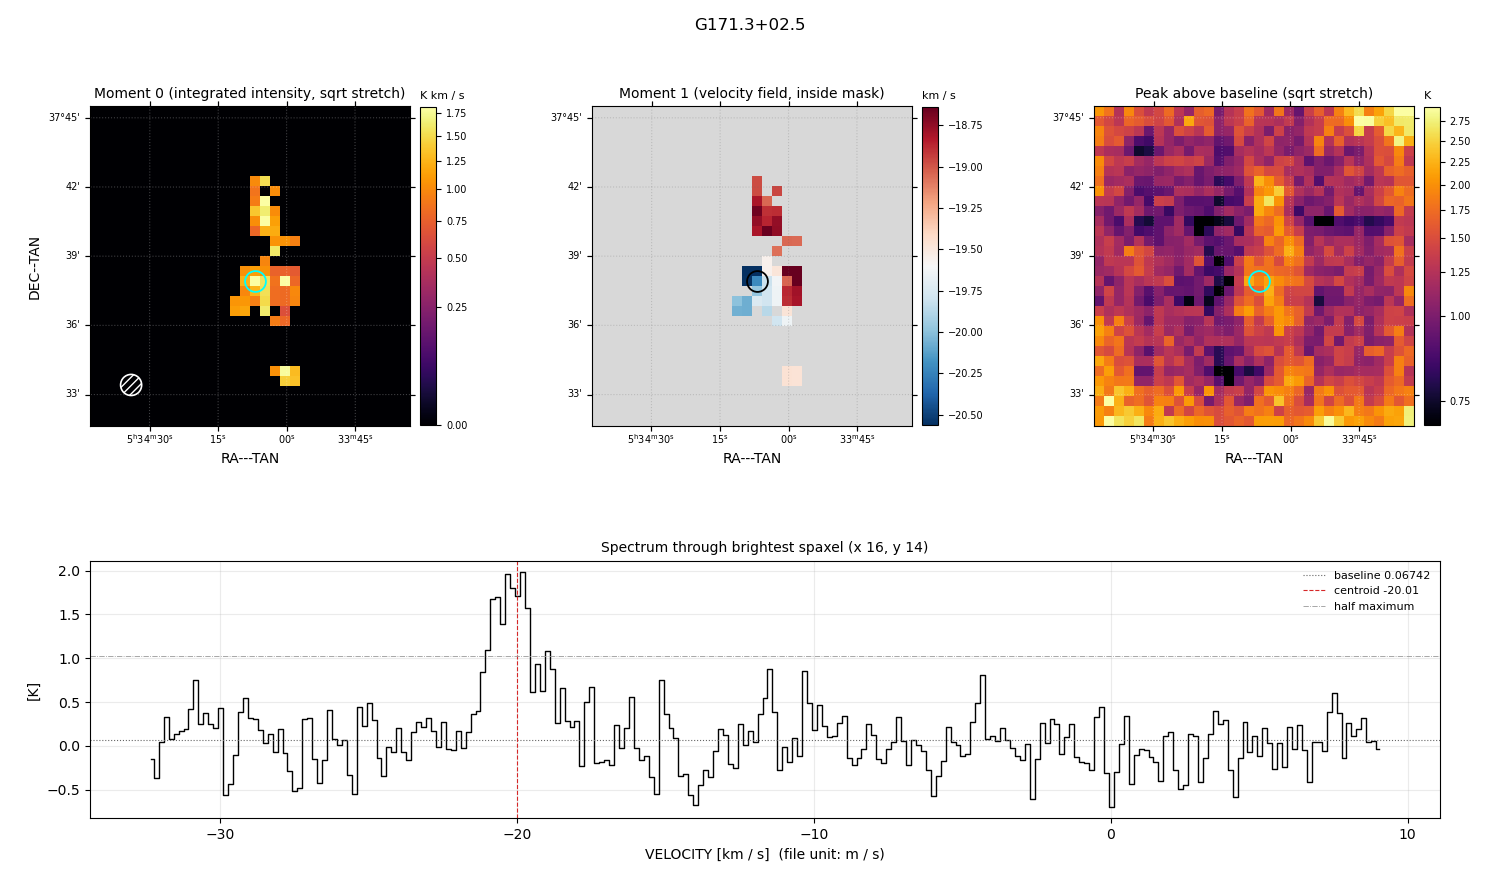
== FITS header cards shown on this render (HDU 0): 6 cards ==
OBJECT  = 'G171.3+02.5'
BUNIT   = 'K       '
CTYPE1  = 'RA---TAN'
CTYPE2  = 'DEC--TAN'
CTYPE3  = 'VELOCITY'
CUNIT3  = 'm/s     '

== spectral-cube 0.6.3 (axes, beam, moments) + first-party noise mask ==
SpectralCube HDU 0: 249 channels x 32 x 32 spaxels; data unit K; figure title: G171.3+02.5
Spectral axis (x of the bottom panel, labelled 'VELOCITY [km / s]  (file unit: m / s)'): -32.3 .. 9.0 km / s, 249 channels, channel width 0.167 km / s
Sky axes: RA---TAN/DEC--TAN; field 13.9' x 13.9' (26 arcsec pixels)
Beam (drawn as the hatched ellipse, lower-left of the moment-0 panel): BMAJ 54.8 arcsec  BMIN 54.8 arcsec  BPA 0 deg
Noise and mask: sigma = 0.41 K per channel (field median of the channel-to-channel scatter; includes a channel-correlation factor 1.3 measured on the 921 emission-free spaxels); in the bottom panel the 245 channels outside the line scatter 0.31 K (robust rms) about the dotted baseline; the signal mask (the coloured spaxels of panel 2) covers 5% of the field
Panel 1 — Moment 0 (line voxels x channel width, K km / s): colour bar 0 .. 1.82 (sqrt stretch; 0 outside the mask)
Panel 2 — Moment 1 (intensity-weighted velocity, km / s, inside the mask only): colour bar -20.56 .. -18.64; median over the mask -19.46
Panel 3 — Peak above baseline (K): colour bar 0.737 .. 2.95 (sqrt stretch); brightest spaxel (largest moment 0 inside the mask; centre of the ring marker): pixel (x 16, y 14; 0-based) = FK5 05h34m05s +37d38m00s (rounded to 5 s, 30 arcsec steps: no finer than the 26 arcsec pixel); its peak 1.92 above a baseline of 0.06742
Panel 4 — spectrum at that spaxel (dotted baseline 0.06742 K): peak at -19.8 km / s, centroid -20.01 km / s (red dashed line; intensity-weighted over the run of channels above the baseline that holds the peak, -21.7 .. -17.9 km / s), W50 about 2.2 km / s across both peaks of a double-peaked profile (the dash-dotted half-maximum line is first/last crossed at -21.1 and -18.9 km / s, edge to edge); detected line -20.4 .. -19.7 km / s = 4 of 249 channels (2%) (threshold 4 sigma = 1.6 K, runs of >= 3 channels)